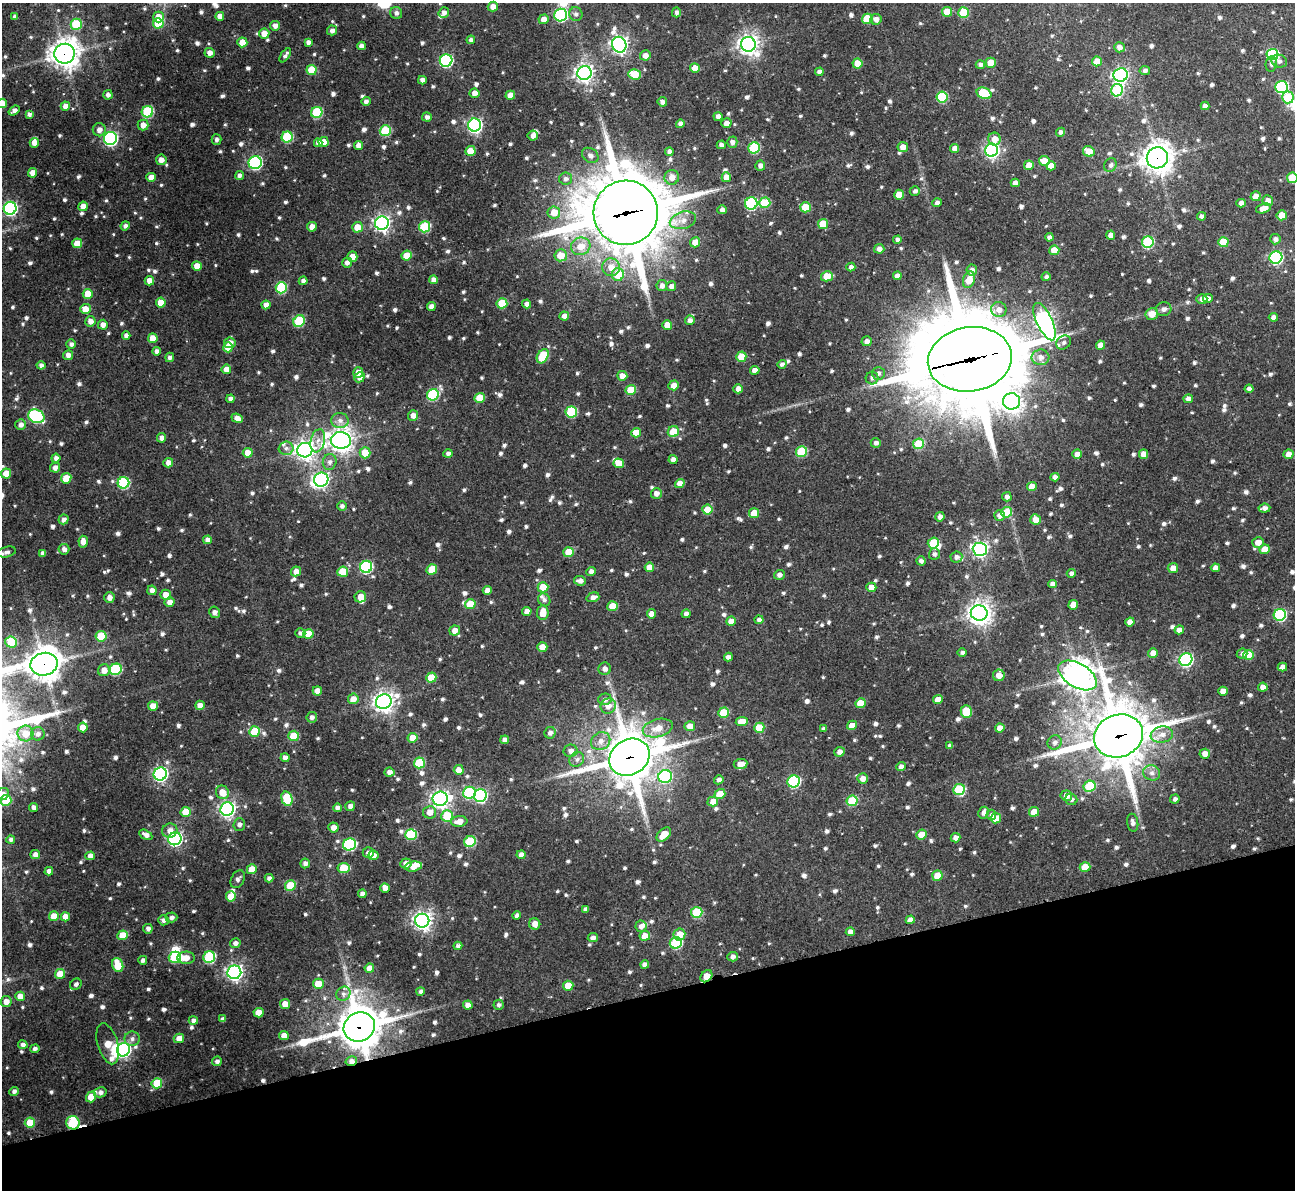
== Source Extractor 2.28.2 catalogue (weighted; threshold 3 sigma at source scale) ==
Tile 14 of 4 x 4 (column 2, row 4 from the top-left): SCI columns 1294-2586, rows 141-1328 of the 5177 x 5158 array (HDU 1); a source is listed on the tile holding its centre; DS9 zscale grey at full resolution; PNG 1297 x 1192 px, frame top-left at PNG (2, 3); each listed source drawn as its Kron ellipse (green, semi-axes under 4 px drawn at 4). Shown black and unused: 16% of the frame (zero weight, under 3 of 4 exposures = <1% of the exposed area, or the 3 px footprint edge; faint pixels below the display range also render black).
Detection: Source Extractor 2.28.2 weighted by HDU 2 'WHT'; one run over the whole footprint, this tile lists its part. Background 0.162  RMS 0.0078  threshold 0.0349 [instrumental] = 3 sigma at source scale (4.5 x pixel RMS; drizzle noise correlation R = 1.50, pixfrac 1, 0.05/0.05 arcsec/px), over >= 5 px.
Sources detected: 1020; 4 inside a brighter object's white glare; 1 long thin detection or spike segment (spike, bleed or trail) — neither listed nor drawn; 15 inside a brighter listed object's ellipse — not listed separately; of the other 1000, all 500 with FLUX_AUTO >= 2.5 (the completeness limit of this list) listed and drawn (500 fainter detections not listed), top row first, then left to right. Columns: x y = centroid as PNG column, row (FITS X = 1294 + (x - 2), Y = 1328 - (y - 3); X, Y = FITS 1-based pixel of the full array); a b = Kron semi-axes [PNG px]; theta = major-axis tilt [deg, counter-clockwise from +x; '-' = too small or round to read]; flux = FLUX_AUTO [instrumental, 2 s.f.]
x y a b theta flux
493 7 5 5 - 6.4
444 12 6 5 - 3.3
676 12 5 4 - 2.6
947 12 5 5 - 12
964 12 5 5 - 30
396 13 6 6 - 2.7
576 14 7 6 - 2.9
561 15 6 6 - 85
220 16 4 4 - 4.9
15 17 4 4 - 2.7
158 17 5 5 - 9.5
544 19 5 4 - 7
867 19 5 5 - 24
876 19 5 5 - 4.3
158 23 5 5 - 28
76 24 5 5 - 37
275 26 5 5 - 4.1
332 30 5 5 - 3.3
264 34 5 5 - 7.3
471 40 4 4 - 2.5
242 42 5 5 - 12
308 42 4 4 - 3.2
748 44 7 7 - 480
619 45 8 7 - 340
361 46 4 4 - 3.7
1119 47 5 5 - 4.5
210 53 5 5 - 4.9
65 54 10 10 - 900
1272 54 6 5 - 75
285 55 8 4 54 2.9
645 55 5 5 - 4.8
446 61 6 6 - 110
1097 61 5 5 - 13
1279 61 8 6 -20 2.9
857 63 5 5 - 13
991 63 5 5 - 14
980 64 4 4 - 2.8
1271 64 8 5 82 2.5
695 68 5 4 - 8.3
311 70 5 5 - 22
1145 70 5 4 - 2.7
819 72 4 4 - 4
584 73 7 7 - 360
634 74 6 5 - 21
1121 75 7 6 - 230
422 80 4 4 - 4.2
1281 87 6 6 - 86
1117 90 6 6 - 59
474 93 5 4 - 4.3
984 93 8 5 -24 32
108 95 5 4 - 3.2
510 95 4 4 - 8.4
942 97 6 5 - 47
1288 97 6 6 - 32
366 101 5 4 - 2.8
662 102 5 4 - 3.4
2 103 5 4 - 8.9
65 106 5 4 - 6.6
1205 106 4 4 - 4.2
14 111 6 4 36 3.3
147 112 6 5 - 58
317 112 6 5 - 46
29 114 4 4 - 2.7
718 116 4 4 - 3.5
427 117 5 4 - 2.8
726 123 5 5 - 5.3
680 124 4 4 - 4
143 125 5 5 - 6.2
474 125 6 6 - 200
99 130 6 6 - 4.7
385 131 5 5 - 44
1060 132 5 4 - 2.7
533 136 5 5 - 4.5
287 137 5 5 - 52
110 138 6 6 - 180
994 139 6 6 - 7.1
216 140 5 5 - 2.7
324 142 5 5 - 8.6
732 142 5 5 - 3.6
34 143 5 4 - 6.5
318 143 4 4 - 3.6
359 145 4 4 - 5.5
721 145 4 4 - 3
903 147 5 5 - 6.5
754 148 6 5 - 55
954 148 4 4 - 5.2
992 150 6 6 - 210
470 151 5 5 - 13
1089 151 6 5 - 15
669 152 4 4 - 2.9
590 155 9 7 -35 3.3
1157 158 11 10 - 890
161 160 5 5 - 5.6
1044 161 5 5 - 12
255 163 6 6 - 130
760 165 5 5 - 3.6
1029 165 5 4 - 10
1110 165 7 6 - 2.8
1051 166 5 4 - 6.8
32 173 4 4 - 7
239 175 4 4 - 2.7
151 177 4 4 - 6.3
672 177 7 7 - 7.2
726 177 5 4 - 9.2
1292 178 5 5 - 23
566 179 6 6 - 3.1
1015 183 4 4 - 4.3
915 191 5 5 - 2.7
899 195 5 5 - 12
1256 196 5 5 - 7
1268 201 5 5 - 5.2
751 203 6 6 - 78
765 203 5 5 - 31
937 203 4 4 - 3
1241 203 4 4 - 4.3
83 206 5 4 - 6.7
805 207 5 5 - 24
10 208 6 6 - 160
1263 208 7 4 17 6.6
722 210 4 4 - 3.5
554 212 6 6 - 12
626 213 32 32 - 6500
1282 215 5 5 - 13
1202 216 4 4 - 3
683 220 13 8 17 6.8
382 223 7 6 - 270
823 224 5 5 - 18
125 226 4 4 - 2.9
312 227 5 4 - 7
357 227 5 5 - 11
425 227 5 5 - 54
1111 235 4 4 - 4.4
1049 237 4 4 - 3.1
1275 239 5 5 - 2.9
897 240 4 4 - 2.7
695 242 5 5 - 11
1148 242 6 5 - 65
1223 242 5 5 - 23
77 243 5 5 - 12
581 246 10 8 18 12
879 249 5 4 - 4
1054 250 5 5 - 12
561 255 6 6 - 12
407 256 5 5 - 14
352 257 5 5 - 7.4
1276 257 6 6 - 140
347 263 5 5 - 4
197 266 5 5 - 8.3
611 267 9 8 - 9.3
851 267 4 4 - 3
972 270 5 5 - 4.5
618 275 6 6 - 22
827 276 6 5 - 18
897 276 4 4 - 5.5
1046 277 4 4 - 2.5
434 280 4 4 - 4.7
969 280 8 6 71 14
149 281 5 4 - 6
303 281 4 4 - 2.9
662 286 5 5 - 3.6
671 286 5 4 - 4.2
281 288 6 5 - 47
88 294 5 5 - 14
1208 298 5 4 - 3.6
1202 299 5 5 - 4
161 303 5 5 - 11
502 303 5 5 - 26
527 304 4 4 - 4.1
266 305 4 4 - 5.7
431 306 4 4 - 4.3
85 309 5 5 - 9
1164 309 7 7 - 3.5
999 310 7 7 - 5
1152 314 6 6 - 8.7
564 316 5 4 - 4.1
1273 317 5 4 - 3.4
690 320 5 4 - 3.8
90 321 5 5 - 5.5
299 321 6 5 - 38
1045 322 20 8 -65 350
103 325 5 5 - 4.7
667 325 5 5 - 9.6
126 336 4 4 - 3.5
153 338 5 5 - 10
867 341 5 5 - 4
1064 342 8 6 43 3.3
230 343 6 5 - 6.4
71 344 5 4 - 2.7
1101 345 4 4 - 7.1
228 347 5 5 - 14
156 351 4 4 - 3
68 355 5 5 - 4.7
543 356 7 5 58 36
170 357 5 4 - 2.7
741 357 5 5 - 17
1041 357 9 8 - 5.2
970 359 42 32 9 13000
782 364 4 4 - 2.7
41 365 4 4 - 2.6
226 369 5 4 - 7.6
755 370 5 4 - 6
358 372 5 5 - 8.2
878 373 6 6 - 3
622 376 5 5 - 5.9
359 377 5 5 - 5.5
872 378 6 6 - 2.9
674 385 5 5 - 6.5
738 389 5 4 - 5.3
1249 389 4 4 - 3.7
631 390 5 5 - 18
433 395 6 5 - 65
480 398 5 5 - 17
230 399 4 4 - 3
1188 399 5 4 - 3.7
1012 401 8 8 - 390
571 412 6 5 - 49
413 415 5 5 - 5.3
36 416 8 6 -24 91
237 418 6 4 -21 5.1
340 420 8 7 - 4.3
21 425 5 5 - 3.4
673 432 6 5 - 19
636 433 5 4 - 13
161 438 5 4 - 3.3
341 440 10 8 -4 660
318 441 12 7 77 5.5
876 443 5 4 - 2.7
918 444 5 5 - 28
286 448 7 6 - 3.2
305 450 7 7 - 440
801 452 5 5 - 39
248 453 5 5 - 11
365 453 5 5 - 17
448 454 4 4 - 2.8
1077 454 5 4 - 5.1
1143 454 4 4 - 7.1
1289 454 5 4 - 5.9
56 458 4 4 - 3.1
673 459 4 4 - 3.9
330 462 8 7 - 3.5
168 463 5 4 - 5.1
619 463 5 5 - 11
55 468 5 5 - 4.1
6 474 5 5 - 12
1055 477 4 4 - 3.5
66 478 5 5 - 19
321 480 7 7 - 210
123 483 6 5 - 62
680 483 5 4 - 8.1
1032 487 5 4 - 8.7
656 493 5 5 - 4.3
1007 497 5 5 - 2.7
342 506 5 4 - 2.7
1264 508 6 4 6 3.9
707 510 5 5 - 16
1007 512 5 5 - 21
754 513 5 5 - 15
999 515 5 5 - 3.6
940 517 5 4 - 3.9
64 519 5 5 - 3.5
1035 519 5 5 - 7.1
207 540 4 4 - 4.6
83 542 6 4 -86 5.8
1258 542 6 5 - 7.2
933 543 5 5 - 30
64 549 5 5 - 3.5
980 549 7 6 - 250
1265 549 5 4 - 11
7 552 9 5 13 2.5
568 552 5 5 - 16
43 553 4 4 - 2.6
934 554 6 5 - 2.5
956 557 6 5 - 2.8
921 561 4 4 - 2.9
366 567 6 6 - 87
649 567 4 4 - 7.1
1173 568 5 5 - 6.5
1215 568 4 4 - 5.7
432 570 5 5 - 17
296 571 5 5 - 5.5
591 571 4 4 - 3.4
343 572 5 5 - 22
1071 573 4 4 - 2.7
779 575 5 5 - 3.3
580 581 6 4 -5 3.7
1052 584 4 4 - 3.9
543 587 5 5 - 16
871 587 5 4 - 8.3
152 590 5 4 - 3.9
487 590 4 4 - 5.2
166 595 5 5 - 8
360 597 6 5 - 8.1
593 597 6 4 19 4.1
109 598 5 5 - 4.2
544 600 7 6 - 2.5
170 602 5 4 - 5.4
470 604 5 5 - 17
1073 605 5 4 - 8.4
612 606 5 5 - 16
527 611 4 4 - 5.8
214 612 6 5 - 3.7
543 613 7 5 85 11
979 613 8 7 - 670
651 614 4 4 - 6.8
686 614 4 4 - 3.4
1280 615 6 6 - 84
759 620 4 4 - 3.3
731 621 5 4 - 8
1130 622 4 4 - 5.4
455 630 5 5 - 6.2
1179 630 5 4 - 5.3
300 633 5 4 - 2.8
308 634 5 5 - 14
101 636 5 5 - 29
11 642 6 5 - 30
542 647 5 4 - 10
962 653 5 4 - 2.5
1153 653 5 5 - 6.3
1242 654 5 5 - 2.9
1249 655 5 5 - 25
728 657 4 4 - 3.4
1186 660 7 6 - 130
44 664 14 11 13 1200
1282 667 5 4 - 5.1
116 669 6 5 - 62
605 669 6 6 - 4
104 670 6 6 - 6.5
999 675 6 5 - 7.2
1078 675 21 12 -30 940
431 678 5 5 - 16
1263 687 4 4 - 5.8
317 691 4 4 - 6.2
1223 691 5 4 - 6.8
353 699 5 5 - 7.1
605 699 6 6 - 3.1
938 699 5 4 - 7.8
384 702 8 7 - 490
860 703 5 5 - 14
200 705 5 5 - 5.3
153 706 5 4 - 8.5
608 706 8 7 - 6.6
966 711 6 5 - 20
723 713 5 5 - 22
312 717 5 5 - 2.9
742 722 6 4 8 11
852 725 5 4 - 8.3
690 726 5 5 - 7.5
83 727 5 5 - 9.9
658 728 15 9 15 11
759 728 5 5 - 22
1000 728 5 4 - 6.7
824 729 4 4 - 2.6
255 732 5 5 - 29
25 733 8 8 - 13
550 733 6 5 - 3.4
38 734 7 6 - 3.6
1162 735 11 8 10 6.5
294 736 5 5 - 22
1118 736 25 21 21 3200
413 738 5 5 - 10
505 740 4 4 - 4.1
601 741 10 8 32 6.1
1055 742 7 7 - 3.5
950 746 4 4 - 3
571 751 7 6 - 3.9
839 752 5 5 - 4.5
1205 754 5 5 - 5.8
629 757 21 17 32 3200
285 758 4 4 - 3.9
577 759 8 7 - 3.1
419 763 5 5 - 37
741 764 7 5 5 7.3
901 767 5 4 - 4.8
459 770 5 5 - 7.3
389 772 5 4 - 4.1
1152 773 8 7 - 3.8
160 774 7 6 - 190
665 776 7 6 - 80
863 778 5 5 - 7.2
719 780 5 4 - 2.9
794 781 6 6 - 92
1090 786 6 5 - 33
959 789 6 5 - 50
222 792 7 6 - 11
469 793 6 6 - 61
3 794 6 5 - 4
720 794 6 5 - 16
480 796 6 6 - 98
1066 796 6 5 - 5.9
287 799 7 5 -73 30
440 799 7 7 - 340
1071 799 6 5 - 2.8
1175 799 5 4 - 2.7
6 800 5 5 - 27
852 801 5 5 - 36
713 802 5 5 - 7.7
350 806 5 5 - 4.2
34 808 5 4 - 3.3
337 808 4 4 - 3.3
227 809 7 6 - 250
186 812 5 5 - 15
429 812 6 6 - 6.5
1034 812 5 5 - 12
984 813 6 5 - 4.1
991 815 5 5 - 2.9
447 816 6 6 - 32
996 818 5 5 - 10
459 821 8 5 6 8.1
1133 823 9 5 -80 3.2
239 825 6 6 - 3
333 827 5 5 - 5.5
170 830 7 7 - 5.3
411 834 6 5 - 47
664 834 8 5 43 14
921 834 5 5 - 11
146 835 7 4 -30 4.1
955 838 5 4 - 4.3
175 839 6 6 - 170
11 840 4 4 - 2.6
470 842 6 5 - 46
350 844 6 6 - 86
368 853 5 5 - 3.7
35 855 4 4 - 4.3
373 855 5 5 - 4
521 855 4 4 - 4.5
90 856 5 4 - 4.5
305 863 5 5 - 3.4
406 863 5 5 - 5.7
413 867 8 5 10 9.2
1085 867 5 4 - 17
344 868 6 5 - 24
252 869 5 5 - 13
49 871 4 4 - 3.8
937 876 5 5 - 13
269 878 4 4 - 2.8
238 879 9 6 63 3
290 886 5 5 - 30
385 888 5 4 - 5.7
362 894 4 4 - 3.6
231 896 5 5 - 14
585 909 4 4 - 2.9
697 912 6 5 - 39
54 916 5 5 - 11
517 916 4 4 - 3.3
65 917 4 4 - 8.2
171 917 6 5 - 3
163 920 5 5 - 2.9
910 920 4 4 - 5.3
422 921 7 7 - 380
535 924 6 5 - 6.1
641 926 6 5 - 3.5
148 929 5 4 - 3.1
850 932 4 4 - 4.2
679 934 6 6 - 12
123 935 5 5 - 17
645 936 5 5 - 12
593 938 5 4 - 3.7
235 943 5 5 - 3.6
676 943 6 5 - 58
458 946 4 4 - 3
175 957 6 5 - 56
209 957 6 5 - 69
732 957 5 4 - 3.1
186 958 9 6 3 8.2
143 960 4 4 - 2.8
118 965 7 5 -70 20
645 965 4 4 - 4.4
369 968 5 4 - 6.8
234 972 7 6 - 290
60 974 5 5 - 15
706 976 7 5 47 11
76 984 6 5 - 2.5
318 984 5 5 - 13
568 986 5 5 - 14
420 991 4 4 - 2.6
343 994 7 6 - 3
20 996 5 4 - 6.6
6 1002 5 5 - 5.9
285 1004 5 5 - 9.2
468 1005 5 4 - 5.9
499 1005 5 5 - 2.5
259 1013 5 5 - 11
223 1019 4 4 - 2.9
193 1020 4 4 - 3.1
359 1027 16 14 27 2300
284 1035 5 4 - 8.3
179 1038 5 4 - 7
132 1039 7 7 - 3.3
108 1044 21 10 -74 17
23 1045 5 4 - 3.2
35 1049 4 4 - 2.9
123 1050 7 6 - 170
217 1061 5 4 - 3.1
351 1061 6 4 16 4.1
157 1083 5 5 - 25
14 1091 4 4 - 2.5
100 1092 6 5 - 3.3
91 1097 5 5 - 14
30 1123 5 5 - 18
73 1123 7 6 - 56
Overlapping masked pixels (flux is a lower limit): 11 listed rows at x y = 65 54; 1157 158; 626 213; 970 359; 44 664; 1118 736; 629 757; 706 976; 359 1027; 351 1061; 73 1123
Isophote crosses this tile's border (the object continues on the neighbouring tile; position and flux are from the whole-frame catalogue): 4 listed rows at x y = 2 103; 1292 178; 1282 215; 3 794